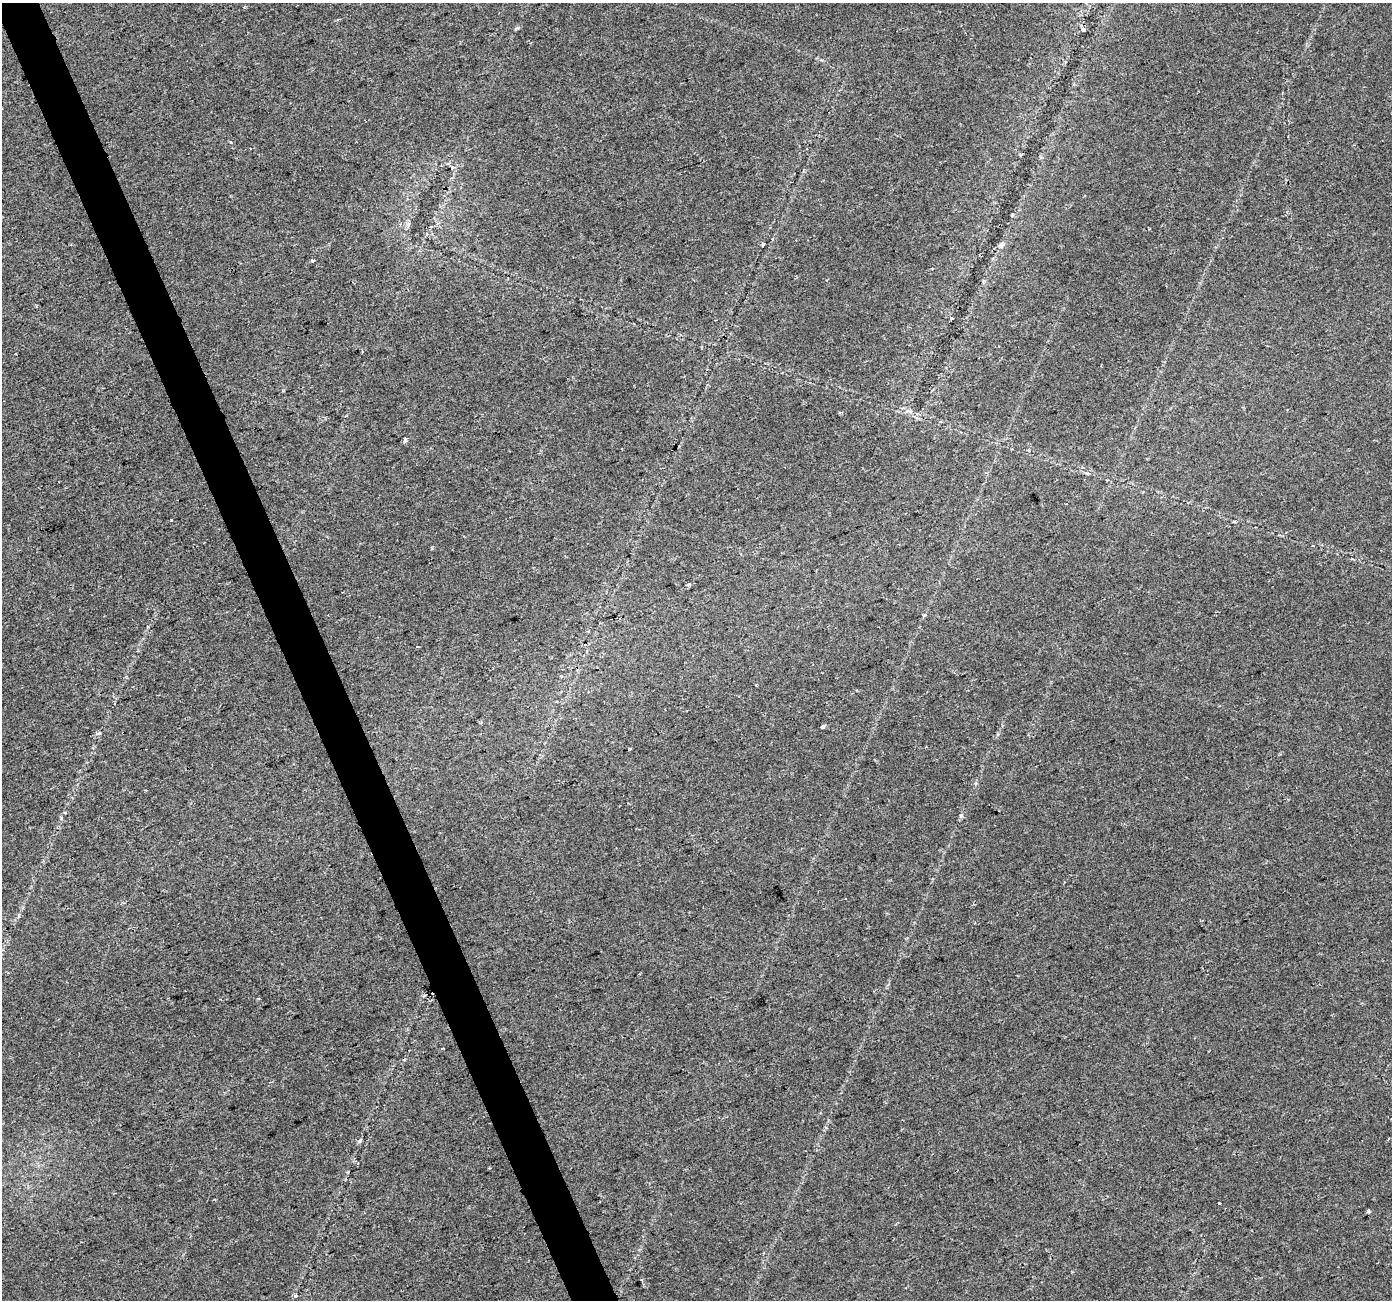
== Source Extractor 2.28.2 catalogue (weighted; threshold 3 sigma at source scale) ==
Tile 11 of 4 x 4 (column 3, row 3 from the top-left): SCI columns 2779-4168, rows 1377-2674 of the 5558 x 5405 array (HDU 1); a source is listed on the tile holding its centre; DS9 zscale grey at full resolution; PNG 1394 x 1302 px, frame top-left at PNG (2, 3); no overlay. Shown black and unused: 3% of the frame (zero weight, under 2 of 3 exposures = <1% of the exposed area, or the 3 px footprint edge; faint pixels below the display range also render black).
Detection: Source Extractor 2.28.2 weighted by HDU 2 'WHT'; one run over the whole footprint, this tile lists its part. Background 0.0289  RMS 0.0048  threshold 0.0215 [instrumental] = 3 sigma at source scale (4.5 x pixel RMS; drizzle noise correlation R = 1.50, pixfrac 1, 0.0396/0.0396 arcsec/px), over >= 5 px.
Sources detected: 25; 3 cosmic-ray / hot-pixel residue — not listed; the other 22 listed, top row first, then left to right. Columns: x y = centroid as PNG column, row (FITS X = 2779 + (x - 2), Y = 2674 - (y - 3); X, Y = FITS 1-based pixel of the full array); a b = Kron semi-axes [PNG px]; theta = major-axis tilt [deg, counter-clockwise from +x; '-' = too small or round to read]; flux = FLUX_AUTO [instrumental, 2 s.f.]
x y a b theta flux
518 28 5 3 - 0.65
1083 30 5 5 - 1.2
763 244 4 3 - 0.55
313 260 4 4 - 0.82
932 269 3 2 - 0.4
952 318 4 3 - 0.56
907 411 8 4 34 1.1
405 439 4 3 - 1.9
689 584 3 3 - 2.1
417 646 3 3 - 1.1
665 709 2 2 - 0.38
823 727 4 4 - 1.1
98 733 8 3 30 0.81
629 749 3 3 - 1.2
65 813 5 3 - 0.43
442 1049 3 2 - 0.56
404 1059 4 3 - 0.57
360 1141 6 3 70 0.74
490 1168 4 3 - 0.41
1219 1203 3 2 - 0.63
1369 1211 3 3 - 1.6
642 1280 4 3 - 0.58
Unlisted compact peaks at least as high as the median listed source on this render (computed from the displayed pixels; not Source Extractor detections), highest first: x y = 961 815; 171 520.